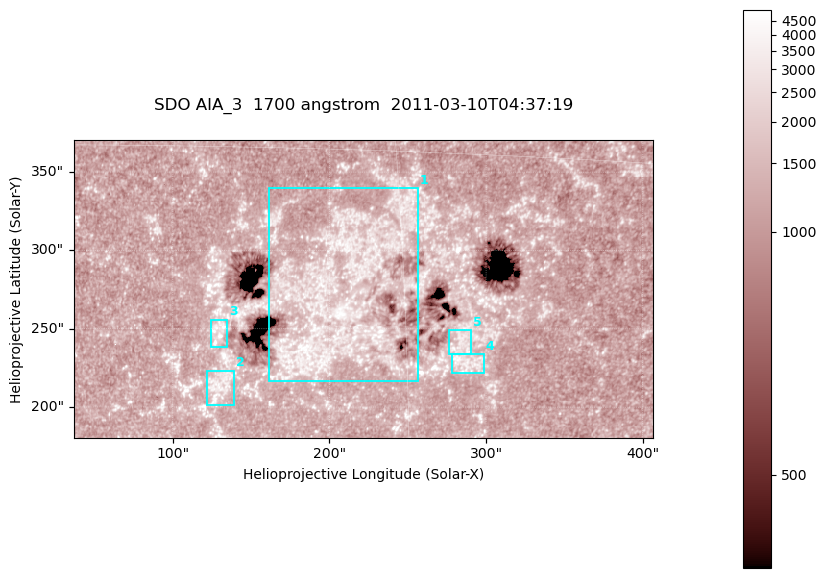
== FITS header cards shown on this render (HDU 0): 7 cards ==
TELESCOP= 'SDO     '           /
INSTRUME= 'AIA_3   '           /
WAVELNTH=                 1700 /
WAVEUNIT= 'angstrom'           /
DATE-OBS= '2011-03-10T04:37:19.711' /
CTYPE1  = 'HPLN-TAN'           /
CTYPE2  = 'HPLT-TAN'           /

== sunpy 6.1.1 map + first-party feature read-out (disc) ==
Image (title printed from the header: SDO AIA_3  1700 angstrom  2011-03-10T04:37:19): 603 x 310 px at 0.613 arcsec/px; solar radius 966 arcsec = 1576 px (partial field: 2.4% of the solar disc is inside the frame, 100% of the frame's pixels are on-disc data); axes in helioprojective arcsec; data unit not stated in the header (colour bar unlabelled)
Pointing: header CRPIX1/2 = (2053.97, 2042.58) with CRVAL1/2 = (0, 0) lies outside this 603 x 310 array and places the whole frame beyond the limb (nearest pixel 1.43 R_sun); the SolarSoft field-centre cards XCEN/YCEN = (221.5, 275.4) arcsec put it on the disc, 1931 arcsec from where CRPIX/CRVAL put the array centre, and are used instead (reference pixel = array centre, CRVAL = XCEN/YCEN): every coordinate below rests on XCEN/YCEN
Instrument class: DISC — disc imager (sunpy class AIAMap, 1700 A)
Bright regions (active regions / flare kernels): reference = the on-disc median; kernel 5 px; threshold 5 sigma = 1450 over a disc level ~1219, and >= 1.15x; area >= 186 px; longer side >= 4 px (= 2.5 arcsec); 5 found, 5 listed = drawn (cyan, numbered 1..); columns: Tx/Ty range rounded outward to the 2 arcsec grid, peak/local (2 s.f.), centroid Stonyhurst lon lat
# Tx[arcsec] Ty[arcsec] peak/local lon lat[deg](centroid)
1 160..258 216..340 4.1 +12 +9
2 122..140 200..224 3.4 +8 +6
3 124..136 238..256 4.3 +8 +8
4 278..300 220..234 3.4 +17 +7
5 276..292 234..250 3 +17 +7